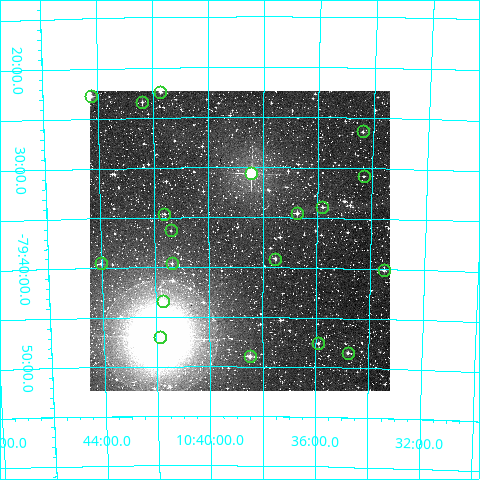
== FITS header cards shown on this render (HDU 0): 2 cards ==
NAXIS1  =                  300
NAXIS2  =                  300

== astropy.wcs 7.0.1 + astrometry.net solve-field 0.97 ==
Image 300 x 300 px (HDU 0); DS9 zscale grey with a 90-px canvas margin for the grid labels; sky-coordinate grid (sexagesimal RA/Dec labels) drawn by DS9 from the SOLVED WCS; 19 Tycho-2 reference stars matched to detected sources circled (green)
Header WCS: RA---TAN/DEC--TAN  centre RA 10:38:52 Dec -79:37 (159.71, -79.62 deg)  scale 6 arcsec/px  FOV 30.0' x 30.0'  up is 0 deg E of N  parity normal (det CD < 0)
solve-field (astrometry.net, Tycho-2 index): VERIFIED the header's WCS against the Tycho-2 star catalogue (verified at 2 index scales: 9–19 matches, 0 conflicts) and refined it, rather than solving blind
Solved WCS: RA---TAN-SIP/DEC--TAN-SIP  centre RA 10:38:51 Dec -79:37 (159.71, -79.62 deg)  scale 6.01 arcsec/px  FOV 30.0' x 30.1'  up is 0 deg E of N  parity normal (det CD < 0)
The solver's refit moves the header's centre by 0.72 arcsec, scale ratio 1.001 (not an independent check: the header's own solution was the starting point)
Tycho-2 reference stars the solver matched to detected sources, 19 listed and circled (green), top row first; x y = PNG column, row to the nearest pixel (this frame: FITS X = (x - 90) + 1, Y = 300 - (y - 91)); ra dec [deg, ICRS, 3 dp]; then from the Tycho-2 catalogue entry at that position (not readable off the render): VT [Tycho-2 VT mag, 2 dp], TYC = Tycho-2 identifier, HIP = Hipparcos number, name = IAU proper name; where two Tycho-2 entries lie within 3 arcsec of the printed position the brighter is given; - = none
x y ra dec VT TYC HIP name
160 92 160.431 -79.374 11.12 9418-2465-1 - -
91 96 161.064 -79.379 9.84 9418-1759-1 - -
142 102 160.598 -79.391 11.10 9418-1484-1 - -
363 131 158.595 -79.439 11.15 9405-2373-1 - -
251 173 159.606 -79.510 7.84 9405-2055-1 52069 -
364 176 158.580 -79.513 12.32 9405-2213-1 - -
322 207 158.952 -79.565 11.71 9405-1206-1 - -
297 213 159.185 -79.576 11.00 9405-1580-1 - -
164 214 160.407 -79.577 11.72 9418-1917-1 - -
171 230 160.351 -79.605 11.47 9418-2454-1 - -
275 259 159.384 -79.652 10.69 9405-978-1 - -
101 263 161.004 -79.658 11.36 9418-1564-1 - -
172 263 160.344 -79.660 11.44 9418-2087-1 - -
384 270 158.374 -79.669 11.25 9405-642-1 - -
163 301 160.432 -79.723 10.58 9418-2655-1 - -
160 337 160.465 -79.783 5.96 9418-2651-1 52340 -
318 343 158.974 -79.793 11.61 9405-2440-1 - -
348 353 158.698 -79.808 10.24 9405-1712-1 - -
250 356 159.620 -79.815 9.93 9405-1730-1 - -